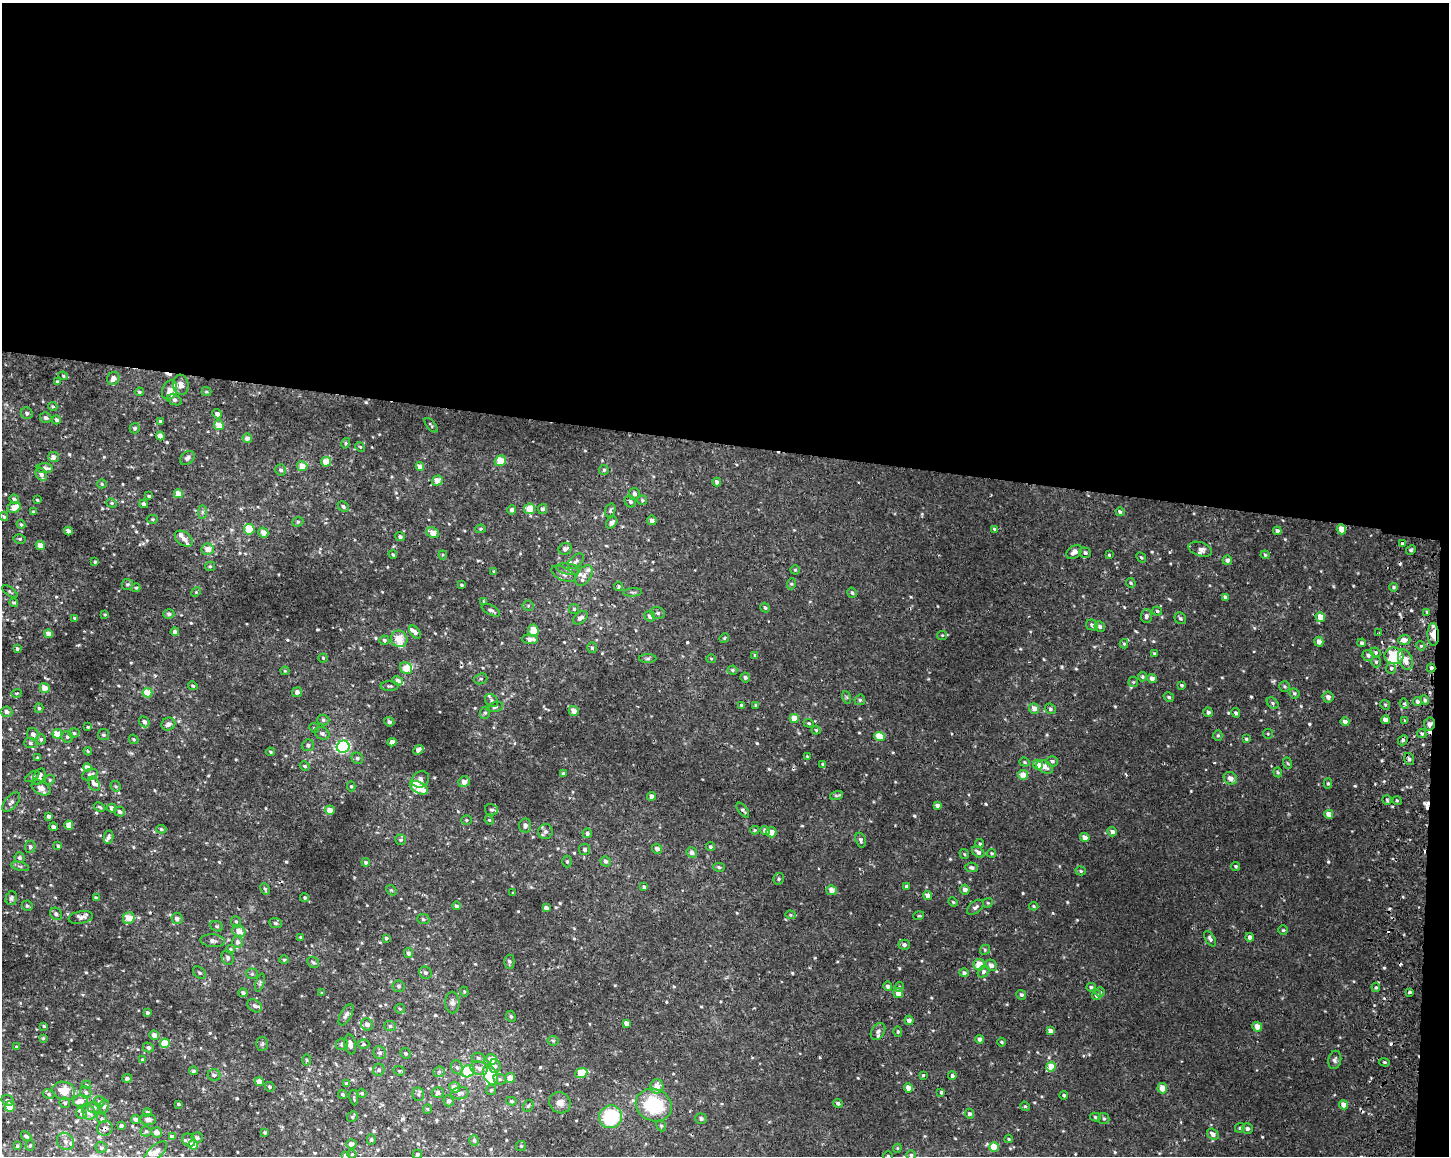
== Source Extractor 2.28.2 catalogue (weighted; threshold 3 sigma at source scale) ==
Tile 3 of 3 x 4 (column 3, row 1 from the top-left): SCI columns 3179-4625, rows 3481-4634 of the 4966 x 4641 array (HDU 1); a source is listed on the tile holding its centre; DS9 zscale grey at full resolution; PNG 1451 x 1158 px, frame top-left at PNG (2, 3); each listed source drawn as its Kron ellipse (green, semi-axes under 4 px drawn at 4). Shown black and unused: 39% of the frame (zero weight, under 2 of 3 exposures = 3% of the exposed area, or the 3 px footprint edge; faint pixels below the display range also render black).
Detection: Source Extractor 2.28.2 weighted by HDU 2 'WHT'; one run over the whole footprint, this tile lists its part. Background 0.00432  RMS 0.0027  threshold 0.0121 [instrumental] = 3 sigma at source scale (4.5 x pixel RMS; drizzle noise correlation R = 1.50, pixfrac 1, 0.0396/0.0396 arcsec/px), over >= 5 px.
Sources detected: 657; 1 inside a brighter object's white glare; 11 cosmic-ray / hot-pixel residue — neither listed nor drawn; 33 inside a brighter listed object's ellipse — not listed separately; of the other 612, all 500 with FLUX_AUTO >= 0.286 (the completeness limit of this list) listed and drawn (112 fainter detections not listed), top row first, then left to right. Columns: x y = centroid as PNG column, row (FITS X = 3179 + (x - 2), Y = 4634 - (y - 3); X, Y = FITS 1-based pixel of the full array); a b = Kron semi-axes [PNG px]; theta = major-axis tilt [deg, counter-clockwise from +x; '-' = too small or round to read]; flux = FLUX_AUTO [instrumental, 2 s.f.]
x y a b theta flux
63 376 5 4 - 0.33
113 378 7 6 - 1.4
57 382 4 3 - 0.45
181 385 10 7 -84 1.7
169 390 10 7 71 2.1
206 391 5 4 - 0.39
139 392 4 4 - 0.39
175 400 8 5 -23 0.7
53 406 4 4 - 0.32
27 413 6 5 - 0.76
217 414 5 4 - 1.1
46 418 6 5 - 0.75
56 420 4 4 - 0.65
160 421 3 3 - 0.49
219 425 5 5 - 3.5
431 425 8 3 -50 0.35
135 428 5 5 - 0.55
160 436 4 4 - 1.3
247 438 5 4 - 1.3
346 443 5 4 - 0.34
360 447 5 4 - 0.32
54 457 5 5 - 1.4
187 458 8 6 39 0.86
500 461 6 5 - 4.4
326 462 5 4 - 4.6
302 466 5 5 - 2.9
420 467 4 4 - 1.9
45 468 8 5 -3 1.3
281 470 6 5 - 0.61
604 470 5 5 - 0.48
41 474 7 5 -56 0.89
437 480 5 5 - 2.6
717 482 4 4 - 0.94
102 484 5 4 - 0.44
178 494 4 4 - 3.2
634 494 6 5 - 0.83
149 496 3 3 - 0.37
14 499 5 4 - 0.77
37 500 4 3 - 0.29
642 500 5 4 - 0.43
630 501 6 5 - 0.57
112 503 5 4 - 0.42
144 504 4 3 - 0.86
14 507 7 5 29 2.7
343 507 6 4 -44 0.72
530 509 5 5 - 3.5
543 509 5 4 - 0.7
512 510 5 4 - 0.64
610 510 7 5 70 0.45
33 512 4 4 - 0.52
202 512 7 4 -90 0.57
1120 512 4 4 - 0.65
4 517 5 4 - 0.41
152 519 5 4 - 0.35
652 520 5 4 - 1.3
298 522 6 4 21 0.45
612 523 7 5 49 0.92
21 524 4 4 - 0.36
249 529 5 5 - 8.8
481 529 5 4 - 0.34
994 529 4 3 - 0.32
1341 529 5 4 - 2.8
68 531 4 4 - 1.3
1277 531 4 4 - 0.84
263 533 5 5 - 2.3
433 533 6 5 - 3
400 537 5 4 - 0.61
20 539 6 5 - 0.46
184 539 10 6 -37 1.1
1402 544 4 4 - 0.42
40 545 4 4 - 2.3
208 549 6 6 - 2.4
565 549 7 5 24 0.9
1200 549 12 7 -17 1
1411 550 5 4 - 0.4
1074 552 9 6 39 1.3
1085 553 6 5 - 0.66
393 554 4 4 - 0.36
443 555 4 4 - 0.29
1109 555 3 3 - 0.29
1265 555 4 3 - 0.29
1141 558 5 4 - 0.32
1227 560 4 4 - 0.82
576 561 9 5 44 0.78
95 562 3 3 - 0.35
210 566 5 4 - 0.36
568 569 11 5 -10 0.96
795 570 4 4 - 0.4
494 571 4 3 - 0.35
563 574 13 6 -25 1.3
584 575 11 7 59 1.2
1131 583 5 4 - 0.37
127 584 6 5 - 0.47
791 584 5 3 - 0.33
462 585 4 3 - 0.36
619 586 4 4 - 0.41
1393 587 4 4 - 0.43
136 588 4 4 - 0.36
10 592 9 3 -36 0.35
196 592 5 4 - 0.3
633 592 9 3 4 0.44
852 593 5 4 - 0.48
1225 597 4 3 - 0.8
484 602 4 3 - 0.36
14 603 4 4 - 0.45
528 606 5 5 - 0.37
765 608 5 4 - 0.47
574 609 5 5 - 0.38
491 610 10 5 -28 0.71
1157 611 5 4 - 0.5
1427 612 3 3 - 0.29
658 613 7 5 -14 0.66
169 614 5 5 - 0.81
105 615 3 3 - 0.29
650 616 6 5 - 1.1
1146 616 7 5 88 0.81
1320 617 5 4 - 2.7
75 618 3 2 - 0.29
581 618 8 5 38 1
1180 618 6 5 - 0.51
1092 625 6 5 - 0.77
1100 626 5 5 - 0.57
533 630 6 5 - 3.9
175 632 4 4 - 1.1
415 632 7 4 -52 0.98
1379 633 3 3 - 0.96
48 634 4 4 - 2
942 635 5 4 - 0.29
1433 635 11 5 -88 3.8
724 638 5 4 - 0.3
399 639 8 8 - 3.6
530 639 8 5 -3 1.7
384 640 5 4 - 0.67
1404 640 6 5 - 1.5
1319 642 5 4 - 1.2
1362 643 4 4 - 0.54
1124 644 4 4 - 0.35
1421 646 5 3 - 0.3
592 648 5 5 - 0.59
17 649 4 4 - 0.46
1376 652 5 4 - 0.56
1154 653 3 3 - 0.32
755 655 4 4 - 0.37
1368 655 6 5 - 0.77
1394 656 9 8 - 9.2
323 658 4 4 - 0.33
648 659 9 4 0 0.54
711 659 5 4 - 0.31
1405 660 11 6 -66 3.1
1376 662 5 4 - 0.54
406 668 6 5 - 3
1391 668 5 4 - 0.51
1431 668 4 3 - 2.8
732 670 5 4 - 0.55
285 671 4 4 - 0.32
745 677 5 5 - 0.54
1143 677 5 4 - 0.45
1152 678 5 4 - 1
481 679 7 5 19 0.49
398 681 5 4 - 0.89
1133 682 5 5 - 0.34
1182 685 4 4 - 0.37
193 686 5 3 - 0.38
389 686 9 5 0 0.52
1284 686 5 5 - 0.42
45 688 5 4 - 2.4
297 692 5 5 - 0.93
16 693 5 3 - 0.33
147 693 5 4 - 4.9
1294 693 5 4 - 0.48
846 697 6 4 -71 0.37
1169 697 5 4 - 0.46
1328 697 5 5 - 1
860 700 5 5 - 0.42
1425 700 5 4 - 0.53
492 701 7 5 -48 0.63
1418 701 5 4 - 0.75
1273 703 6 5 - 0.46
1404 704 5 4 - 0.39
742 705 3 3 - 0.54
756 705 4 3 - 0.36
1385 705 5 4 - 0.39
495 707 8 4 15 0.52
39 708 5 4 - 0.43
1034 708 5 5 - 1.6
1050 709 6 5 - 0.5
574 711 5 5 - 2.1
6 712 6 5 - 1.1
1208 712 5 4 - 0.67
485 713 6 5 - 0.44
1236 713 5 4 - 0.56
794 718 4 4 - 3.4
323 720 6 5 - 0.57
1385 720 4 4 - 1.7
1405 720 4 3 - 0.32
144 722 6 5 - 0.96
389 722 5 4 - 0.83
1345 722 4 4 - 1.1
809 723 5 4 - 0.31
168 724 7 6 - 1.3
1429 724 6 5 - 0.84
88 727 3 3 - 0.31
314 728 5 4 - 0.36
816 730 4 4 - 0.33
74 733 5 4 - 0.49
322 733 7 6 - 0.78
33 734 6 5 - 1.1
57 734 5 4 - 4.1
1268 734 5 5 - 0.33
1422 734 5 4 - 0.56
103 735 5 5 - 0.5
1218 735 5 4 - 0.41
880 736 5 4 - 5.1
67 737 6 5 - 0.52
41 739 5 4 - 0.47
134 739 5 3 - 0.36
1246 739 4 3 - 0.35
1403 740 5 4 - 0.5
392 742 4 4 - 1
30 743 6 5 - 0.59
308 745 6 6 - 0.64
343 747 6 6 - 35
418 750 5 4 - 0.99
88 751 4 3 - 0.31
271 752 4 4 - 0.35
807 757 4 3 - 0.34
37 758 3 3 - 0.32
357 758 6 5 - 0.54
1409 759 6 4 -73 0.58
1052 761 6 5 - 0.69
1025 762 5 4 - 0.38
1287 763 6 3 -70 0.32
823 764 3 3 - 0.31
1038 765 5 5 - 2.4
305 766 5 4 - 0.52
87 767 4 4 - 2
1045 767 9 6 -31 1.5
1278 772 5 4 - 0.34
564 773 4 4 - 0.44
90 775 8 5 23 0.91
1023 775 5 5 - 2.6
32 776 8 4 34 0.43
39 777 9 5 66 1.4
1230 778 7 6 - 1.2
420 779 9 7 30 1.8
50 780 5 4 - 0.38
464 782 6 5 - 1.7
1328 783 5 4 - 0.35
94 784 8 5 -62 1.4
116 786 5 5 - 0.38
351 786 5 4 - 0.39
41 788 10 6 -28 1.7
419 788 10 5 -30 5.2
652 796 4 4 - 1.4
836 796 6 4 19 0.4
1387 800 5 4 - 0.38
1397 801 5 3 - 0.29
11 802 11 6 50 0.95
937 805 4 4 - 0.8
100 807 6 4 -28 0.4
112 808 4 4 - 1.3
330 810 5 4 - 2.6
491 810 6 5 - 0.66
743 810 9 4 -52 0.62
119 812 5 5 - 0.88
1329 814 4 4 - 1.9
49 816 3 3 - 0.65
466 820 5 5 - 0.38
489 820 5 4 - 0.31
69 825 4 4 - 2.2
525 825 7 6 - 1.2
54 827 4 4 - 0.93
161 829 5 4 - 0.4
755 830 4 4 - 0.39
765 830 5 4 - 1.1
545 832 7 7 - 0.78
771 832 5 5 - 2.3
1112 832 5 4 - 1
587 833 5 4 - 0.72
108 837 6 5 - 0.68
1085 837 5 4 - 1.7
401 840 5 5 - 0.44
861 840 7 5 -72 0.7
980 844 4 4 - 0.36
58 846 4 3 - 0.48
30 847 6 5 - 0.68
710 847 4 4 - 0.34
657 849 5 5 - 0.95
585 850 6 5 - 0.72
692 852 6 5 - 1.1
978 852 7 5 -39 0.93
992 853 4 4 - 0.36
964 854 5 4 - 0.35
20 858 5 5 - 0.75
606 861 5 5 - 0.73
366 862 4 4 - 0.6
567 862 6 4 -89 0.39
20 866 9 3 -13 0.52
1236 866 4 4 - 0.38
719 867 6 4 -3 0.44
972 867 6 4 -8 0.77
1081 871 5 4 - 0.37
779 879 6 5 - 0.42
644 887 4 4 - 0.57
907 887 4 4 - 0.71
265 889 6 4 -68 0.42
391 890 6 4 -42 0.34
832 890 5 5 - 1.7
965 890 5 5 - 1.2
513 893 3 3 - 0.31
928 896 4 4 - 1.2
11 898 7 5 77 0.58
96 898 4 3 - 0.67
305 898 4 4 - 0.42
953 902 5 4 - 0.3
988 903 5 4 - 0.32
27 906 5 5 - 0.51
456 906 4 4 - 0.53
1034 906 4 3 - 0.31
975 907 10 5 38 0.79
546 908 4 4 - 0.88
56 914 6 5 - 0.75
790 915 5 4 - 0.35
919 916 5 3 - 0.3
81 917 12 6 10 0.94
129 918 6 5 - 3.9
177 918 6 5 - 1.3
423 919 6 5 - 0.46
236 922 6 5 - 0.43
275 923 6 5 - 0.54
217 926 6 5 - 0.4
1283 930 5 5 - 0.36
239 931 7 5 -23 2.2
301 937 4 3 - 0.33
1250 937 4 4 - 0.86
386 938 4 4 - 0.41
1210 939 8 4 -60 0.7
213 941 12 6 -6 1.2
237 942 6 5 - 0.99
904 945 5 5 - 0.68
230 949 4 4 - 0.3
985 950 5 4 - 0.34
408 953 5 4 - 0.69
228 958 7 5 -70 0.67
284 960 4 4 - 0.29
313 962 6 5 - 0.48
509 962 7 5 -88 0.54
979 965 6 5 - 3.7
991 965 6 5 - 1.2
984 972 6 5 - 0.61
200 973 7 5 -37 0.61
425 973 6 6 - 0.71
964 973 4 4 - 0.64
252 974 5 5 - 0.49
260 983 9 4 72 0.49
399 986 6 6 - 0.54
888 986 5 4 - 0.72
899 987 5 4 - 0.34
1091 987 4 3 - 0.43
1376 987 5 4 - 0.39
464 992 5 4 - 0.34
1100 992 5 4 - 0.41
1410 992 4 3 - 0.44
243 993 4 4 - 0.6
322 993 4 4 - 0.32
898 993 5 5 - 2.3
1021 995 5 4 - 0.6
1096 995 5 4 - 0.74
452 1002 11 7 89 1.1
254 1006 8 5 -35 0.76
400 1009 5 5 - 0.37
147 1012 4 4 - 0.64
346 1015 12 5 61 0.94
511 1016 6 4 -68 0.41
909 1020 5 4 - 1.1
626 1023 4 4 - 1.1
367 1024 6 6 - 1.4
44 1026 3 3 - 0.34
390 1026 6 5 - 0.58
1257 1027 5 4 - 2.1
878 1031 9 6 58 0.78
1051 1031 4 4 - 1.2
898 1032 5 4 - 0.39
154 1035 5 4 - 1.7
43 1038 3 3 - 0.32
980 1039 4 4 - 0.99
553 1041 5 5 - 0.42
1001 1042 4 3 - 0.35
165 1043 5 5 - 5.2
262 1044 7 6 - 0.59
342 1044 6 6 - 0.83
350 1044 10 5 -80 1.2
364 1044 6 4 1 0.41
17 1047 4 3 - 0.38
148 1048 5 4 - 0.65
380 1053 7 6 - 0.68
406 1053 5 5 - 0.5
478 1058 6 5 - 0.66
491 1059 5 5 - 2.4
143 1060 4 4 - 0.56
307 1060 5 3 - 0.29
1335 1060 9 6 76 0.74
1385 1062 5 4 - 0.37
495 1066 7 6 - 0.95
457 1067 7 5 -65 0.65
1051 1067 5 5 - 4
479 1068 9 7 -18 1.3
379 1070 6 5 - 0.59
194 1071 4 4 - 0.56
399 1071 6 4 -20 0.39
468 1071 7 5 35 16
439 1072 6 5 - 0.5
581 1073 6 5 - 7.7
214 1075 6 6 - 0.82
491 1075 10 6 -63 6.9
923 1075 4 4 - 0.31
952 1076 4 4 - 0.66
127 1078 5 4 - 0.46
510 1078 5 5 - 2.3
500 1079 6 5 - 0.5
259 1082 4 4 - 2.3
347 1084 3 3 - 0.58
86 1085 5 4 - 0.3
657 1086 7 6 - 2.9
270 1087 5 4 - 0.46
455 1087 5 5 - 2.2
908 1088 4 4 - 2
1162 1088 5 4 - 2.5
491 1090 5 5 - 0.35
64 1091 11 9 -17 4
86 1092 6 5 - 0.7
941 1092 4 3 - 0.37
362 1093 5 4 - 0.37
438 1093 6 5 - 0.92
460 1093 9 6 7 1
49 1094 6 4 -28 0.46
343 1094 5 4 - 0.45
418 1094 7 6 - 0.66
1064 1095 4 4 - 0.51
354 1097 8 2 -81 0.3
7 1100 6 5 - 0.74
80 1101 7 5 16 1.9
448 1101 5 5 - 0.71
511 1101 5 4 - 0.45
99 1102 5 5 - 0.65
65 1103 5 5 - 0.56
560 1103 11 10 - 1.7
838 1103 5 4 - 0.61
178 1104 3 3 - 0.34
654 1105 18 16 -25 16
1344 1105 4 4 - 2.3
104 1106 7 5 73 0.49
528 1106 6 5 - 0.43
1025 1106 5 4 - 0.37
10 1107 5 5 - 4.1
94 1108 6 5 - 0.82
427 1109 5 4 - 0.29
89 1112 7 6 - 1.6
147 1112 4 4 - 0.69
82 1114 6 5 - 0.68
969 1114 5 4 - 0.73
352 1117 5 5 - 0.41
611 1117 11 11 - 15
1095 1117 5 4 - 0.41
102 1118 5 4 - 0.34
1104 1118 6 5 - 0.5
136 1119 5 4 - 0.88
701 1119 6 5 - 0.72
148 1120 8 5 -1 0.8
121 1125 3 3 - 0.51
661 1126 6 4 -68 0.41
105 1128 8 7 - 1.1
1240 1128 5 4 - 0.4
1247 1129 5 5 - 0.78
146 1131 5 5 - 0.35
156 1132 5 5 - 1.2
265 1132 3 3 - 0.35
1213 1134 6 5 - 1.1
26 1136 6 4 -38 0.54
172 1137 4 4 - 1.4
197 1138 6 5 - 0.63
1009 1139 4 3 - 0.32
189 1140 7 6 - 0.56
371 1140 5 4 - 0.33
474 1140 5 5 - 0.59
65 1141 9 8 - 1.3
351 1144 5 5 - 1
30 1145 5 4 - 0.33
193 1145 5 4 - 3.1
17 1146 4 3 - 0.44
521 1146 5 5 - 0.33
994 1147 5 4 - 5
101 1148 6 5 - 0.61
897 1148 4 4 - 0.3
156 1152 14 6 40 2.1
352 1154 4 4 - 0.37
417 1154 5 4 - 0.66
345 1155 4 4 - 0.32
911 1155 5 4 - 0.39
888 1156 5 4 - 0.39
Overlapping masked pixels (flux is a lower limit): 5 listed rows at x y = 1433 635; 1431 668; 1429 724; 129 918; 105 1128
Isophote crosses this tile's border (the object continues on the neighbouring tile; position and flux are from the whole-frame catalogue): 1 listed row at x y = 888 1156